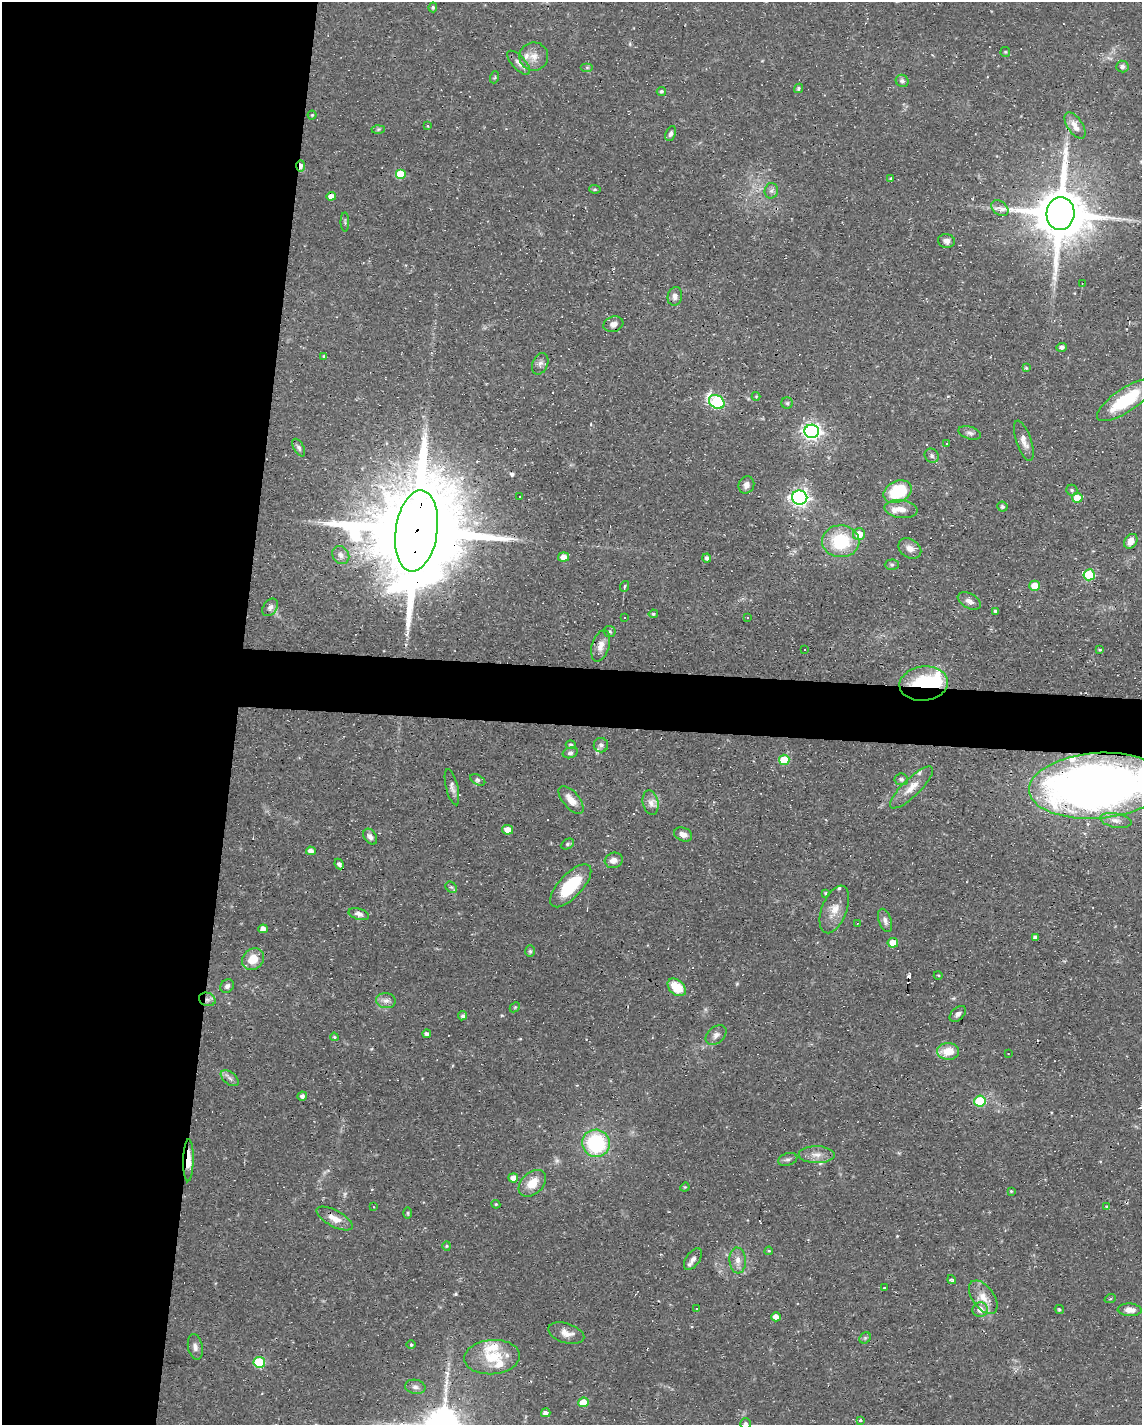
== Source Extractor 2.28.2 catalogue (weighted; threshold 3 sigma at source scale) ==
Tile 5 of 4 x 3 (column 1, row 2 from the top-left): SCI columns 1-1140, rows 1636-3058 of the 4561 x 4584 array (HDU 1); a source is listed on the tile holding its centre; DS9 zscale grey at full resolution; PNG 1144 x 1427 px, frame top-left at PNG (2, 2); each listed source drawn as its Kron ellipse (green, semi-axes under 4 px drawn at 4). Shown black and unused: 24% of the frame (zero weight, under 3 of 4 exposures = <1% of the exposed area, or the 3 px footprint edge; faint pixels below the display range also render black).
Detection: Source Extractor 2.28.2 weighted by HDU 2 'WHT'; one run over the whole footprint, this tile lists its part. Background 0.0541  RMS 0.0032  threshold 0.0144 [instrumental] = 3 sigma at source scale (4.5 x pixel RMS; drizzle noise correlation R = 1.50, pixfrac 1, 0.05/0.05 arcsec/px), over >= 5 px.
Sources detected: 180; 2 too faint to see at this stretch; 1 inside a brighter object's white glare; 10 cosmic-ray / hot-pixel residue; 1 long thin detection or spike segment (spike, bleed or trail) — neither listed nor drawn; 9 inside a brighter listed object's ellipse — not listed separately; the other 157 listed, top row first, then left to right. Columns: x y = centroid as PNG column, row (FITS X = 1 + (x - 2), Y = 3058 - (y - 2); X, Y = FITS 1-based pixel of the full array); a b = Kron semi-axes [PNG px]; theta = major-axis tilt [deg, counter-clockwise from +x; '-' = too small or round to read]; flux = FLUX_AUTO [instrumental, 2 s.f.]
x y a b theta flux
433 7 5 4 - 0.57
1005 52 5 5 - 0.36
534 56 14 14 - 3.8
519 63 15 6 -47 1.7
1122 66 6 6 - 0.92
587 67 6 4 0 0.49
495 77 6 4 71 0.43
902 81 6 6 - 0.93
799 88 5 4 - 0.62
661 91 4 4 - 0.6
312 115 4 4 - 0.38
428 126 3 2 - 0.38
1075 126 15 7 -56 2.9
378 129 6 4 2 0.5
671 134 8 5 67 0.89
301 166 6 3 88 2.7
400 174 5 5 - 9.2
891 178 4 3 - 0.33
595 189 6 4 -5 0.44
771 191 8 6 78 0.96
331 196 5 4 - 2.5
1000 208 9 6 -39 1.5
1060 213 16 14 86 2300
345 222 9 3 -90 0.45
946 241 8 7 - 1.4
1082 284 3 2 - 0.22
675 296 9 7 80 1.5
613 324 10 7 19 1.6
1062 347 5 4 - 1.1
324 356 4 2 - 0.24
540 364 11 7 67 1.4
1026 368 3 3 - 0.42
756 396 4 4 - 0.32
1125 400 33 11 34 17
717 402 8 6 -34 38
787 403 5 5 - 0.54
812 431 7 6 - 120
970 433 11 6 -17 1.1
1024 441 21 7 -71 2.7
947 444 3 2 - 0.34
299 448 10 5 -60 0.85
932 456 7 6 - 0.84
746 485 9 7 66 1.5
1072 490 5 5 - 0.57
898 492 15 10 25 16
520 496 3 3 - 0.49
800 498 7 7 - 130
1077 498 5 5 - 4.6
1002 507 5 5 - 0.72
901 509 16 9 -8 3.1
417 531 41 21 82 11000
859 534 6 6 - 4.3
841 541 18 16 -3 17
1131 541 8 6 54 2.6
910 548 12 9 -34 2.4
341 555 9 8 - 1.7
564 557 5 4 - 2.9
707 558 4 4 - 0.92
892 565 7 5 2 0.62
1089 575 5 5 - 16
624 586 6 3 69 0.58
1035 586 5 5 - 5.8
969 601 12 7 -28 1.6
270 607 10 6 55 1.3
995 611 4 3 - 0.51
653 614 4 3 - 0.49
747 617 3 3 - 0.37
625 618 3 2 - 0.56
610 631 6 5 - 0.61
601 646 16 8 73 2.6
805 650 3 3 - 1
1100 650 3 3 - 0.33
924 684 24 17 7 18
571 745 5 4 - 0.7
601 745 7 7 - 0.94
570 753 8 5 17 0.78
784 760 5 5 - 9.4
901 779 7 6 - 0.74
478 780 8 4 -27 0.71
1097 786 68 33 4 280
452 787 18 6 -77 1.5
911 787 28 9 44 4.2
571 800 17 8 -49 3.6
650 803 12 8 -78 2
1116 820 16 7 -11 1.9
507 830 5 5 - 3
683 834 9 6 -22 2
370 837 9 6 -56 1.2
567 844 7 5 28 0.63
311 851 5 4 - 1.8
614 860 9 7 16 1.9
339 864 5 4 - 0.98
571 886 27 11 47 16
451 887 6 5 - 0.65
826 893 4 3 - 0.55
834 909 25 12 69 4.5
359 914 10 5 -15 1.4
885 920 12 6 -71 1.4
857 923 3 3 - 0.27
263 929 5 4 - 1.6
1035 937 3 3 - 0.64
893 943 5 5 - 4.9
530 951 6 5 - 0.66
253 959 12 10 42 5.2
938 975 4 3 - 0.26
227 986 7 6 - 1.1
677 987 10 7 -41 8
207 999 8 6 -20 1.1
386 1001 10 7 -7 1.5
515 1007 6 4 44 0.41
958 1014 10 6 43 1.1
462 1016 5 4 - 0.86
427 1034 4 4 - 0.95
716 1035 12 8 41 1.6
334 1037 4 3 - 0.41
948 1051 11 8 0 5.2
1008 1054 2 2 - 0.33
230 1078 10 6 -38 1.2
302 1096 5 4 - 0.84
980 1101 5 5 - 13
596 1143 14 13 - 27
817 1155 18 8 -1 2.7
788 1159 10 6 16 0.94
188 1160 21 5 89 4.9
513 1178 5 4 - 2.1
532 1183 16 10 42 5.1
685 1187 5 4 - 0.31
1011 1191 4 4 - 0.3
496 1204 4 4 - 0.36
374 1207 3 2 - 0.31
1107 1207 4 4 - 0.49
408 1213 6 4 -90 0.39
335 1218 20 8 -28 3.5
447 1246 4 4 - 0.37
769 1251 4 4 - 0.38
693 1259 12 6 55 1.6
738 1260 13 8 -85 2.4
952 1280 5 4 - 0.65
885 1288 3 3 - 1.9
983 1297 19 11 -54 4.2
1110 1299 6 3 18 0.37
696 1308 3 3 - 0.49
1059 1309 5 4 - 0.52
980 1310 7 7 - 2.5
1130 1310 12 6 -3 2.7
776 1317 4 4 - 2.5
566 1333 18 10 -17 3.1
865 1338 6 5 - 0.51
411 1345 4 3 - 0.4
195 1347 13 7 -79 1.4
492 1357 28 17 5 10
259 1362 6 5 - 20
415 1387 10 7 -9 1.2
583 1402 5 5 - 6.2
546 1413 4 4 - 1.6
860 1420 3 3 - 1.4
745 1424 5 5 - 0.7
Overlapping masked pixels (flux is a lower limit): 8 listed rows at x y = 301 166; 1060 213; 417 531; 1035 586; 924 684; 1097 786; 207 999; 188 1160
Isophote crosses this tile's border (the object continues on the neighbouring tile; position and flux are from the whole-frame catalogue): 2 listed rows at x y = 1097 786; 745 1424